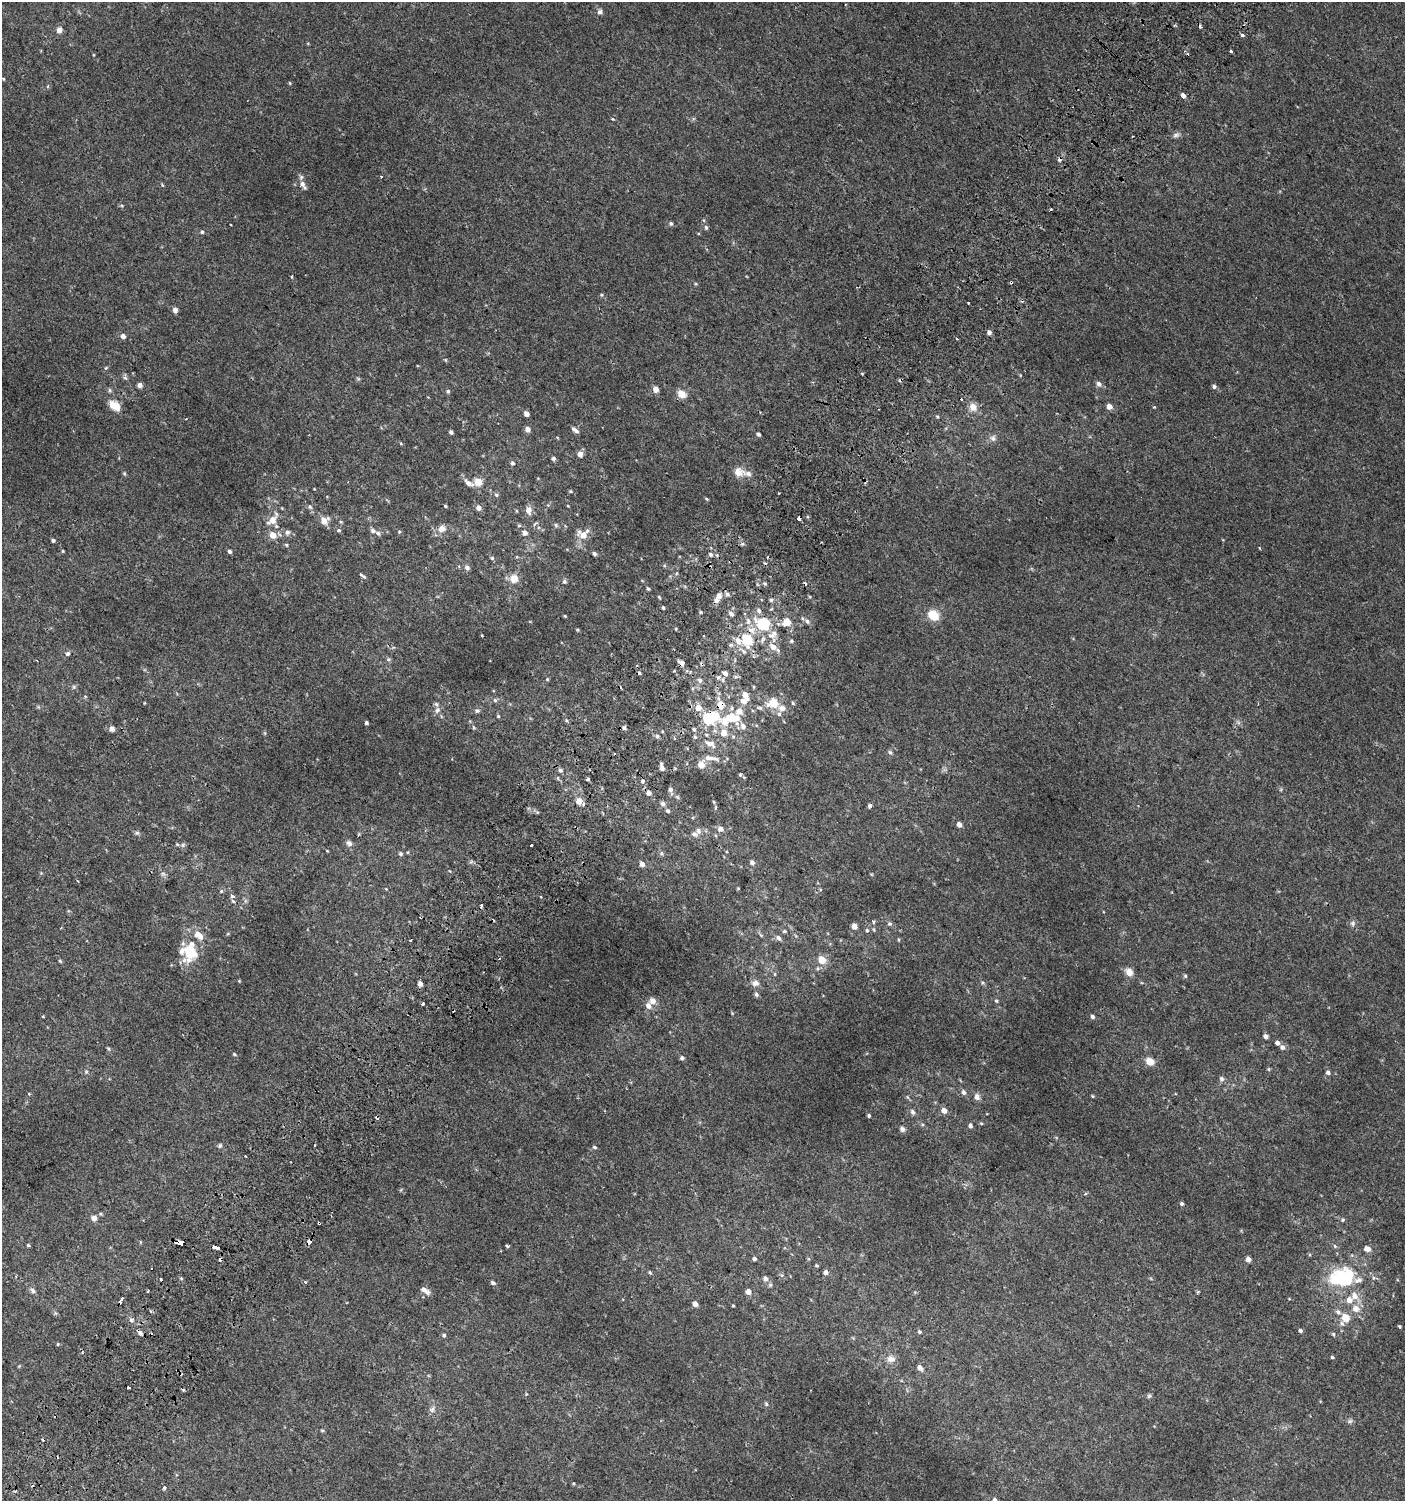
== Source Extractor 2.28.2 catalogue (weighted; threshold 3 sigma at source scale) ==
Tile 7 of 4 x 4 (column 3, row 2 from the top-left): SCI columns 3007-4409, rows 3027-4525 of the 6080 x 6049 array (HDU 1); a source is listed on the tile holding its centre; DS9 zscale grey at full resolution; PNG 1407 x 1503 px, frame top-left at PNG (2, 2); no overlay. Shown black and unused: <1% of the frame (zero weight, under 2 of 3 exposures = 2% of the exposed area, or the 3 px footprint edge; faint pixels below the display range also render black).
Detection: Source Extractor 2.28.2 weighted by HDU 2 'WHT'; one run over the whole footprint, this tile lists its part. Background 0.00377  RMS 0.0027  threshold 0.0123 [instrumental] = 3 sigma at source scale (4.5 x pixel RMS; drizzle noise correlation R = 1.50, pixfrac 1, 0.0396/0.0396 arcsec/px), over >= 5 px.
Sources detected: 332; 2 inside a brighter object's white glare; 26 cosmic-ray / hot-pixel residue — not listed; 22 inside a brighter listed object's ellipse — not listed separately; the other 282 listed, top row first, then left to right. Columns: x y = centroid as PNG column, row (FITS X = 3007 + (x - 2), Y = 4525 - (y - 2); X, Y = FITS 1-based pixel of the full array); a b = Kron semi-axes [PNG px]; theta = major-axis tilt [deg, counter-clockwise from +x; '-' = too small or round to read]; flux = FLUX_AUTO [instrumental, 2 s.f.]
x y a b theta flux
600 12 7 6 - 0.74
59 30 8 7 - 1.2
1242 35 3 3 - 1.3
1231 51 3 3 - 0.51
93 55 5 3 - 0.21
3 79 4 3 - 0.25
290 83 5 3 - 0.22
1183 95 5 4 - 1.1
612 118 3 3 - 0.69
1176 135 10 6 23 0.82
381 177 3 3 - 0.26
162 185 6 3 -71 0.26
303 185 13 6 -55 1.4
671 223 5 5 - 0.47
706 227 6 5 - 0.5
202 232 5 4 - 0.49
1011 282 3 3 - 0.75
968 302 3 2 - 0.24
175 310 5 4 - 1.3
989 332 5 5 - 0.9
123 336 5 5 - 1.2
446 360 5 3 - 0.25
862 373 4 2 - 0.26
125 378 6 4 -19 0.45
1099 384 7 6 - 1
140 385 5 4 - 1.1
1214 387 5 5 - 0.6
656 389 5 4 - 2.3
110 390 6 4 -89 0.38
448 391 5 5 - 0.44
682 394 9 7 -28 2.7
112 405 8 7 - 3.1
973 407 11 10 - 2.1
1109 407 5 4 - 2.1
1154 407 3 3 - 0.49
526 414 4 4 - 1.6
528 429 5 5 - 1.4
576 431 7 6 - 0.69
451 432 4 4 - 0.63
758 434 5 4 - 0.53
993 438 9 8 - 1
401 443 4 3 - 0.22
580 454 7 6 - 1.4
553 459 4 4 - 0.71
512 463 5 5 - 0.6
739 472 16 12 -13 2.6
124 474 6 5 - 0.38
478 482 6 6 - 3.9
468 483 12 6 -32 1.5
570 491 4 4 - 0.24
779 493 3 2 - 0.42
496 495 6 5 - 0.43
706 499 5 3 - 0.29
445 506 4 3 - 0.29
568 506 4 3 - 0.19
310 507 6 5 - 0.5
478 508 5 5 - 1.4
528 510 9 7 -81 1.5
799 518 3 3 - 6.2
272 520 14 9 40 2.8
324 520 10 9 - 2
341 522 5 3 - 0.25
535 524 8 3 45 0.33
519 525 4 4 - 0.33
556 525 6 5 - 0.4
442 529 10 9 - 1.8
339 530 5 5 - 0.46
373 531 6 5 - 0.73
287 532 7 6 - 0.71
399 532 5 3 - 0.25
525 533 6 5 - 1.1
273 535 6 6 - 2.8
583 535 11 7 -28 2.8
53 540 4 4 - 0.55
742 544 6 5 - 0.49
286 545 5 4 - 0.32
1259 548 4 2 - 0.23
63 551 3 3 - 0.25
230 551 5 4 - 0.61
594 554 4 4 - 0.59
710 554 5 5 - 0.62
492 558 5 5 - 0.43
467 568 6 5 - 0.86
677 573 5 3 - 0.26
362 576 11 3 -32 0.5
514 579 9 9 - 2.7
564 581 6 5 - 0.51
765 584 5 4 - 0.38
648 589 4 3 - 0.43
727 594 6 5 - 0.68
719 596 7 6 - 1.5
659 597 5 3 - 0.27
771 600 5 4 - 0.54
663 608 4 3 - 0.42
759 611 7 5 -59 0.73
701 612 4 4 - 0.31
731 614 6 5 - 0.91
933 615 11 9 -34 4.9
565 616 4 3 - 0.22
807 621 8 6 -40 0.82
787 622 7 6 - 4.7
762 624 12 10 -6 12
577 630 4 3 - 0.29
771 635 12 6 -9 1.6
747 640 13 10 -62 8.5
792 641 5 4 - 0.42
731 645 6 4 -17 0.43
773 647 13 7 -35 2.2
68 654 6 5 - 0.64
389 659 6 5 - 0.44
682 663 6 5 - 2
725 673 7 5 -30 1
718 678 4 3 - 1.3
547 679 5 3 - 0.24
700 680 7 6 - 0.83
745 695 7 5 -60 2.9
85 696 5 3 - 0.25
495 700 5 5 - 0.51
744 701 8 7 - 1.7
773 703 7 6 - 8.6
793 703 5 4 - 0.31
720 705 13 10 86 2.9
698 708 8 7 - 2.3
760 708 8 5 -5 0.62
782 708 7 6 - 2
437 710 9 6 61 0.96
477 711 6 5 - 0.59
498 716 4 4 - 0.32
709 718 8 8 - 13
731 718 16 13 -26 6
566 720 5 4 - 0.34
366 723 3 3 - 0.6
624 728 6 5 - 0.55
112 729 6 6 - 1
694 729 5 4 - 0.43
724 733 6 6 - 2.7
657 736 6 5 - 0.56
674 738 4 3 - 0.5
710 744 16 8 -26 2.2
890 752 6 5 - 0.46
710 758 22 6 -9 2.2
701 765 8 7 - 2.5
662 768 7 4 -77 1.5
560 770 5 5 - 0.59
740 775 4 3 - 0.33
558 778 5 3 - 0.32
587 779 3 3 - 1.8
642 781 5 5 - 0.62
671 789 7 6 - 0.77
649 793 5 5 - 1.2
579 801 6 5 - 3.5
714 802 5 4 - 0.27
663 804 7 6 - 0.78
870 806 4 3 - 2.8
668 811 5 5 - 0.58
959 825 5 4 - 1.3
721 829 6 5 - 1.4
137 833 6 6 - 0.52
694 834 8 7 - 0.94
349 843 8 7 - 0.98
183 845 6 5 - 0.55
531 845 3 3 - 0.68
327 851 5 3 - 0.2
400 854 6 6 - 0.55
752 862 6 5 - 0.8
642 864 5 4 - 1.4
163 873 7 4 -20 0.5
78 881 3 2 - 0.3
738 888 3 3 - 0.21
221 891 3 3 - 1.1
233 896 5 4 - 1.3
541 897 3 2 - 0.41
873 922 6 4 -88 0.56
1353 923 7 7 - 0.74
889 924 6 6 - 0.53
854 926 6 5 - 1.5
61 928 2 2 - 0.22
867 930 5 4 - 0.49
874 930 6 3 -72 0.29
784 931 6 4 20 0.35
228 934 5 3 - 0.27
199 935 15 9 -43 3
761 935 6 4 -45 0.39
779 938 7 5 -61 0.81
898 940 5 3 - 0.27
181 951 14 8 52 1.7
190 951 15 7 75 11
822 960 7 6 - 4
60 961 4 4 - 0.32
818 968 6 4 72 0.38
1129 972 8 7 - 2.4
1185 976 5 5 - 0.38
239 981 4 4 - 0.22
755 983 10 8 23 1.4
420 984 5 4 - 1.1
756 994 6 5 - 0.66
996 1001 5 4 - 0.41
422 1004 3 3 - 3.4
649 1006 8 7 - 1.5
43 1016 3 3 - 0.31
1092 1017 5 4 - 0.61
1266 1036 5 4 - 0.94
1277 1043 5 4 - 1.1
1282 1047 6 5 - 0.91
108 1049 6 4 -60 0.35
234 1054 5 4 - 0.36
682 1058 5 4 - 0.63
1150 1061 10 8 -30 2.5
1269 1069 6 4 -89 0.31
86 1072 6 4 -71 0.42
1328 1072 6 5 - 0.75
1222 1079 6 6 - 0.67
964 1092 7 5 -57 0.88
1092 1096 5 3 - 0.24
907 1097 6 3 -69 0.34
977 1097 9 7 -64 1.2
944 1110 5 5 - 2.2
913 1112 7 6 - 0.81
869 1116 4 3 - 0.45
981 1123 5 3 - 0.28
970 1126 5 4 - 0.74
902 1129 6 5 - 0.98
220 1145 6 5 - 0.47
315 1145 3 2 - 0.29
594 1147 5 4 - 0.43
1182 1204 4 4 - 0.49
94 1218 5 5 - 1.8
1342 1220 5 5 - 0.38
309 1241 4 3 - 4.8
180 1242 7 4 -7 4
28 1245 4 4 - 0.34
507 1246 4 3 - 0.73
1335 1246 6 5 - 0.44
215 1247 4 3 - 2.2
218 1248 4 3 - 2.1
1367 1249 6 5 - 1.8
754 1259 5 4 - 0.63
1248 1259 4 4 - 1.7
817 1266 5 3 - 0.28
650 1272 5 4 - 0.32
826 1272 5 4 - 1.2
782 1275 6 5 - 0.43
161 1279 3 3 - 1.1
765 1279 7 6 - 0.98
1338 1279 16 13 -30 13
1358 1280 13 7 12 1.4
305 1282 3 3 - 0.53
493 1283 6 4 -20 0.6
770 1285 5 5 - 0.47
423 1289 8 6 -34 1.1
33 1290 9 6 -51 0.74
147 1291 4 2 - 0.27
748 1292 5 4 - 2.1
1198 1292 4 3 - 0.33
1355 1296 10 8 -60 2.1
121 1300 6 3 62 3.3
695 1304 4 4 - 1.6
733 1306 3 2 - 0.24
1356 1309 9 9 - 2.2
1338 1312 8 6 -44 0.87
1345 1317 8 7 - 4.3
131 1320 6 6 - 0.78
1400 1326 4 3 - 0.35
1300 1330 4 4 - 0.57
919 1331 5 4 - 0.44
140 1333 7 5 -47 0.95
1333 1334 5 4 - 0.37
444 1335 5 5 - 0.44
58 1344 4 4 - 0.29
1332 1357 4 4 - 0.3
891 1359 11 9 -2 1.9
19 1366 4 4 - 0.24
920 1368 8 6 -54 1
128 1388 3 3 - 0.49
183 1390 3 3 - 0.73
1149 1396 6 5 - 0.43
766 1404 6 4 -28 0.42
432 1409 10 6 52 0.96
1350 1421 8 6 21 0.57
322 1430 5 3 - 0.29
164 1488 4 3 - 0.69
995 1500 5 4 - 0.97
Overlapping masked pixels (flux is a lower limit): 8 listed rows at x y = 1011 282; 799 518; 682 663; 720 705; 709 718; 309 1241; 180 1242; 121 1300
Isophote crosses this tile's border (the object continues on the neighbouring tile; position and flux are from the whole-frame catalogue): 1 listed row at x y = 995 1500